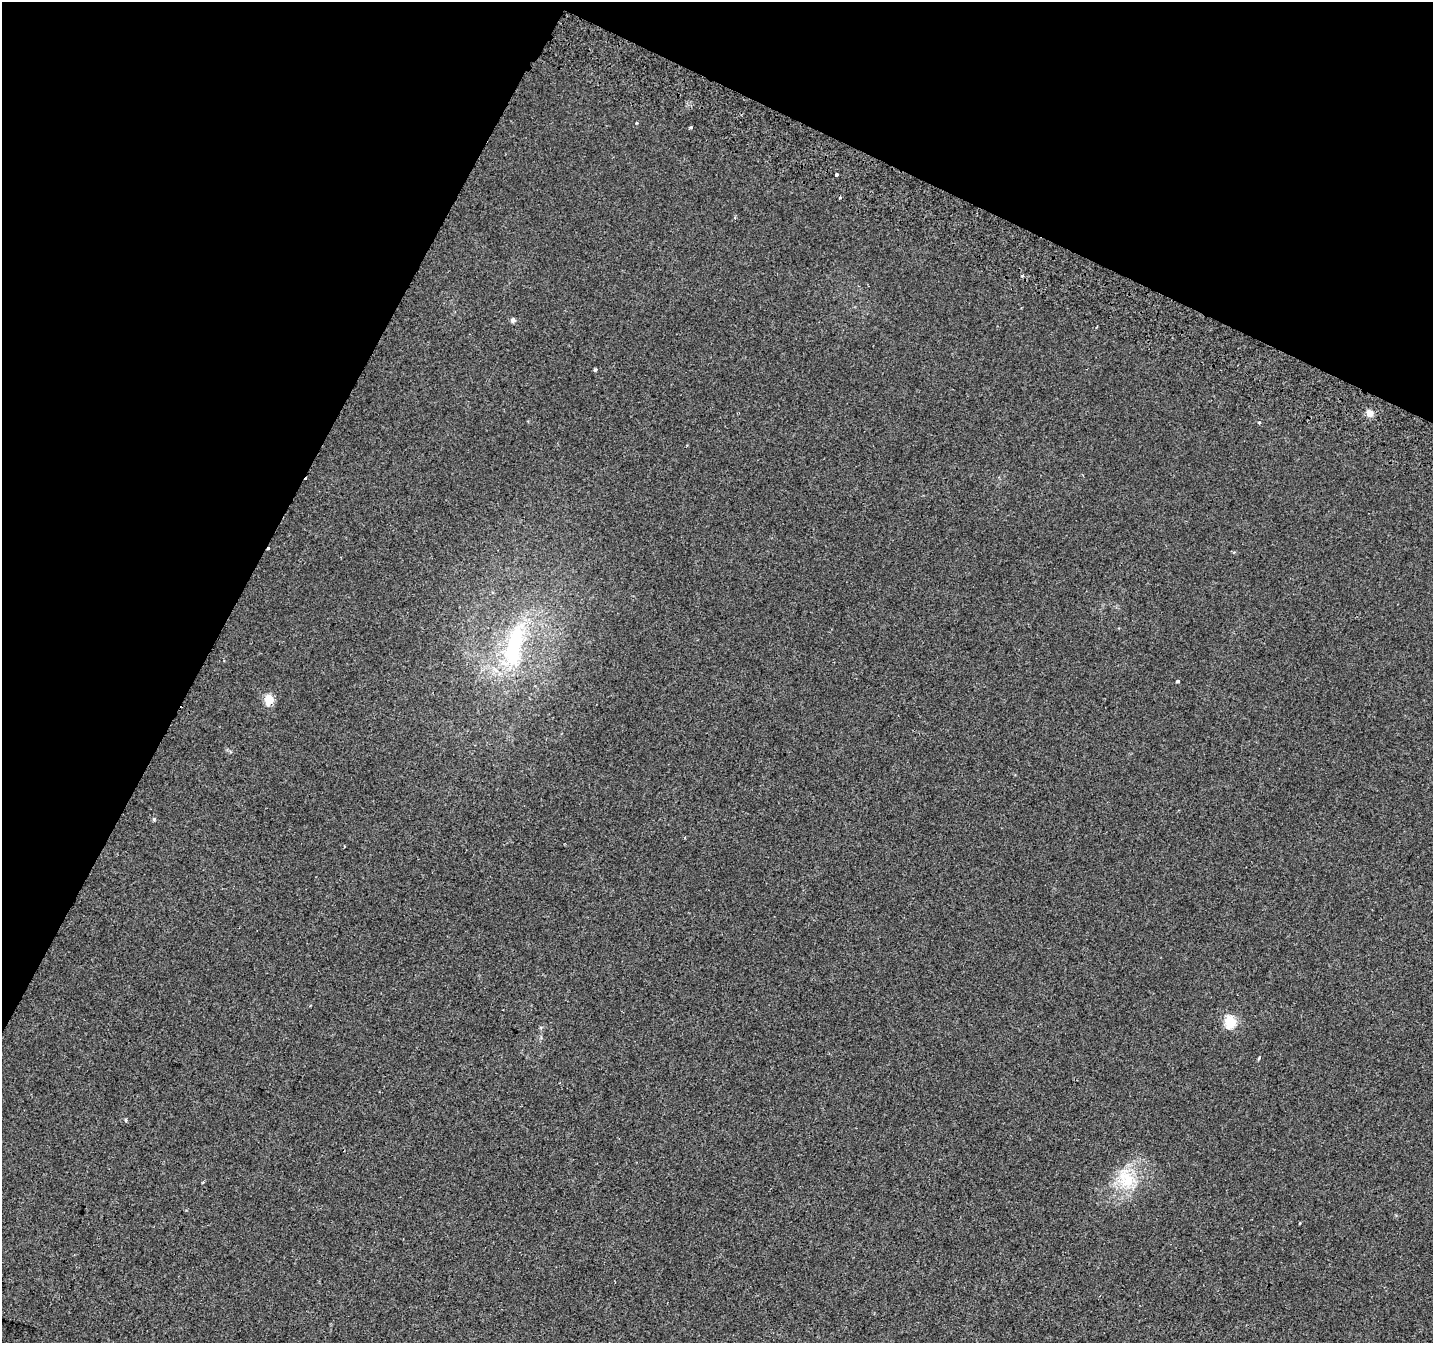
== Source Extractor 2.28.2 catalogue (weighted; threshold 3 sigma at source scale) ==
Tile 2 of 4 x 4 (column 2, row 1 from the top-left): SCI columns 1468-2898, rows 4344-5684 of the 5790 x 5939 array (HDU 1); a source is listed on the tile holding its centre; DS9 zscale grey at full resolution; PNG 1435 x 1345 px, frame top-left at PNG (2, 2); no overlay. Shown black and unused: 25% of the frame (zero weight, under 2 of 3 exposures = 3% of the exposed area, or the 3 px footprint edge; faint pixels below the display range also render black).
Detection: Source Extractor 2.28.2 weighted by HDU 2 'WHT'; one run over the whole footprint, this tile lists its part. Background 0.0135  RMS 0.0032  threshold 0.0144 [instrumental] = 3 sigma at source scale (4.5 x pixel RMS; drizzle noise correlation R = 1.50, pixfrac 1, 0.0396/0.0396 arcsec/px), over >= 5 px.
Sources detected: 21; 2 cosmic-ray / hot-pixel residue — not listed; the other 19 listed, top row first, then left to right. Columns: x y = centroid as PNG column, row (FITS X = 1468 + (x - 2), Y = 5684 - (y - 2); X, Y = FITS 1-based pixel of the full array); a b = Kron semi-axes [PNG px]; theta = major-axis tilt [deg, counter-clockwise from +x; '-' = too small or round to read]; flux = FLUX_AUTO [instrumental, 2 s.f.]
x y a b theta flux
637 123 3 3 - 0.29
691 128 4 3 - 0.52
837 175 3 3 - 2.4
840 198 3 3 - 0.93
735 217 4 3 - 0.34
1022 276 3 3 - 1.4
513 320 7 6 - 0.75
595 370 3 3 - 0.83
1370 413 10 8 -17 1.7
1259 423 3 3 - 0.47
514 646 70 23 77 33
1178 681 3 3 - 1.3
269 699 6 5 - 13
154 819 5 5 - 0.42
1230 1022 6 6 - 25
1259 1058 4 3 - 1.1
126 1120 4 3 - 0.75
1126 1179 30 21 -68 12
203 1182 3 3 - 0.36